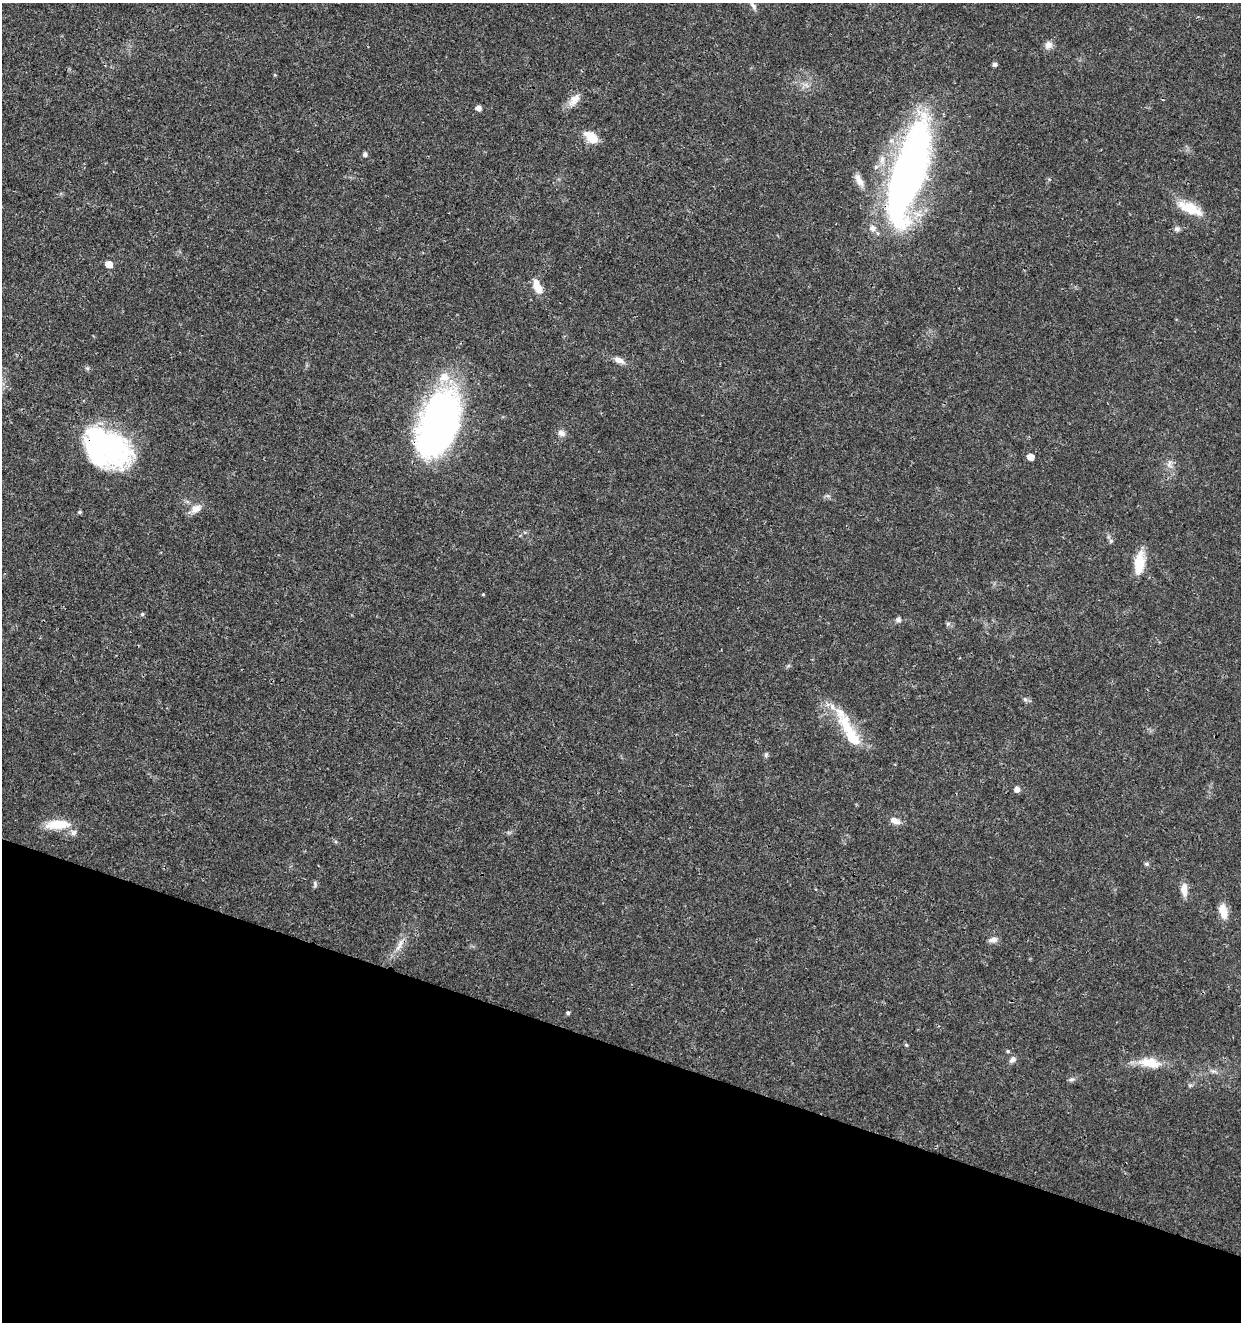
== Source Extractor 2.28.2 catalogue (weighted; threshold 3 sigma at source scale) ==
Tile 15 of 4 x 4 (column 3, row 4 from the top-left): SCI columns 2762-4000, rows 6-1325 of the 5461 x 5295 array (HDU 1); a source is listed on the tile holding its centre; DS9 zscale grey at full resolution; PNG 1243 x 1324 px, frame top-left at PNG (2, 3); no overlay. Shown black and unused: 21% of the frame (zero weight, under 3 of 4 exposures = <1% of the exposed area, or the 3 px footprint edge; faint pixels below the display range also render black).
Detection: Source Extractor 2.28.2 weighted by HDU 2 'WHT'; one run over the whole footprint, this tile lists its part. Background 0.0179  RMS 0.0021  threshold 0.00941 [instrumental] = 3 sigma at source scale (4.5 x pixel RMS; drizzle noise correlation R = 1.50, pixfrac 1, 0.0396/0.0396 arcsec/px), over >= 5 px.
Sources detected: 54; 2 inside a brighter object's white glare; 1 cosmic-ray / hot-pixel residue — not listed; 4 inside a brighter listed object's ellipse — not listed separately; the other 47 listed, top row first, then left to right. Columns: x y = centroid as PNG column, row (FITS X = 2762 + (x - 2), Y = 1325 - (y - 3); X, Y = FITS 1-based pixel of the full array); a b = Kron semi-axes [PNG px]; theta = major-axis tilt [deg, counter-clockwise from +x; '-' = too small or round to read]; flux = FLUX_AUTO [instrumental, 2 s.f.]
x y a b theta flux
753 6 13 6 -57 0.9
1048 45 10 9 - 1.2
994 64 5 4 - 0.72
574 100 22 10 53 2.1
478 108 5 4 - 1.3
591 137 16 9 -40 3.9
365 154 5 5 - 0.76
907 177 103 30 73 110
859 180 19 8 -61 1.8
1190 208 29 13 -25 5.3
1177 229 7 7 - 0.66
109 264 5 5 - 2.7
537 287 18 8 -63 2.9
619 360 14 7 -25 1.4
87 368 6 5 - 0.36
438 423 68 36 69 73
561 433 10 8 -15 0.98
109 447 60 36 -34 32
1031 457 5 5 - 2.1
1169 463 14 5 82 1
196 509 15 9 31 1.8
79 512 5 4 - 0.32
1111 541 5 5 - 0.39
1139 563 27 11 84 4.8
483 594 4 4 - 0.18
142 614 5 4 - 0.33
898 620 6 6 - 0.64
948 624 6 5 - 0.38
1025 699 8 5 -52 0.47
850 733 56 14 -62 9.9
766 755 7 4 71 0.41
1017 789 6 6 - 0.93
895 820 12 7 -22 1.5
57 825 33 11 3 4.8
1146 864 5 5 - 0.47
315 884 9 5 -85 0.41
1184 889 17 8 -87 1.8
1223 911 16 8 -77 2.9
993 940 11 7 11 0.95
401 943 11 7 73 1.3
568 1013 5 4 - 0.38
906 1045 5 4 - 0.28
1008 1051 5 4 - 0.3
1012 1059 9 6 42 0.89
1150 1063 33 13 -10 4.6
1213 1071 8 4 0 0.55
1071 1079 9 5 20 0.49
Overlapping masked pixels (flux is a lower limit): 1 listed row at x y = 438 423